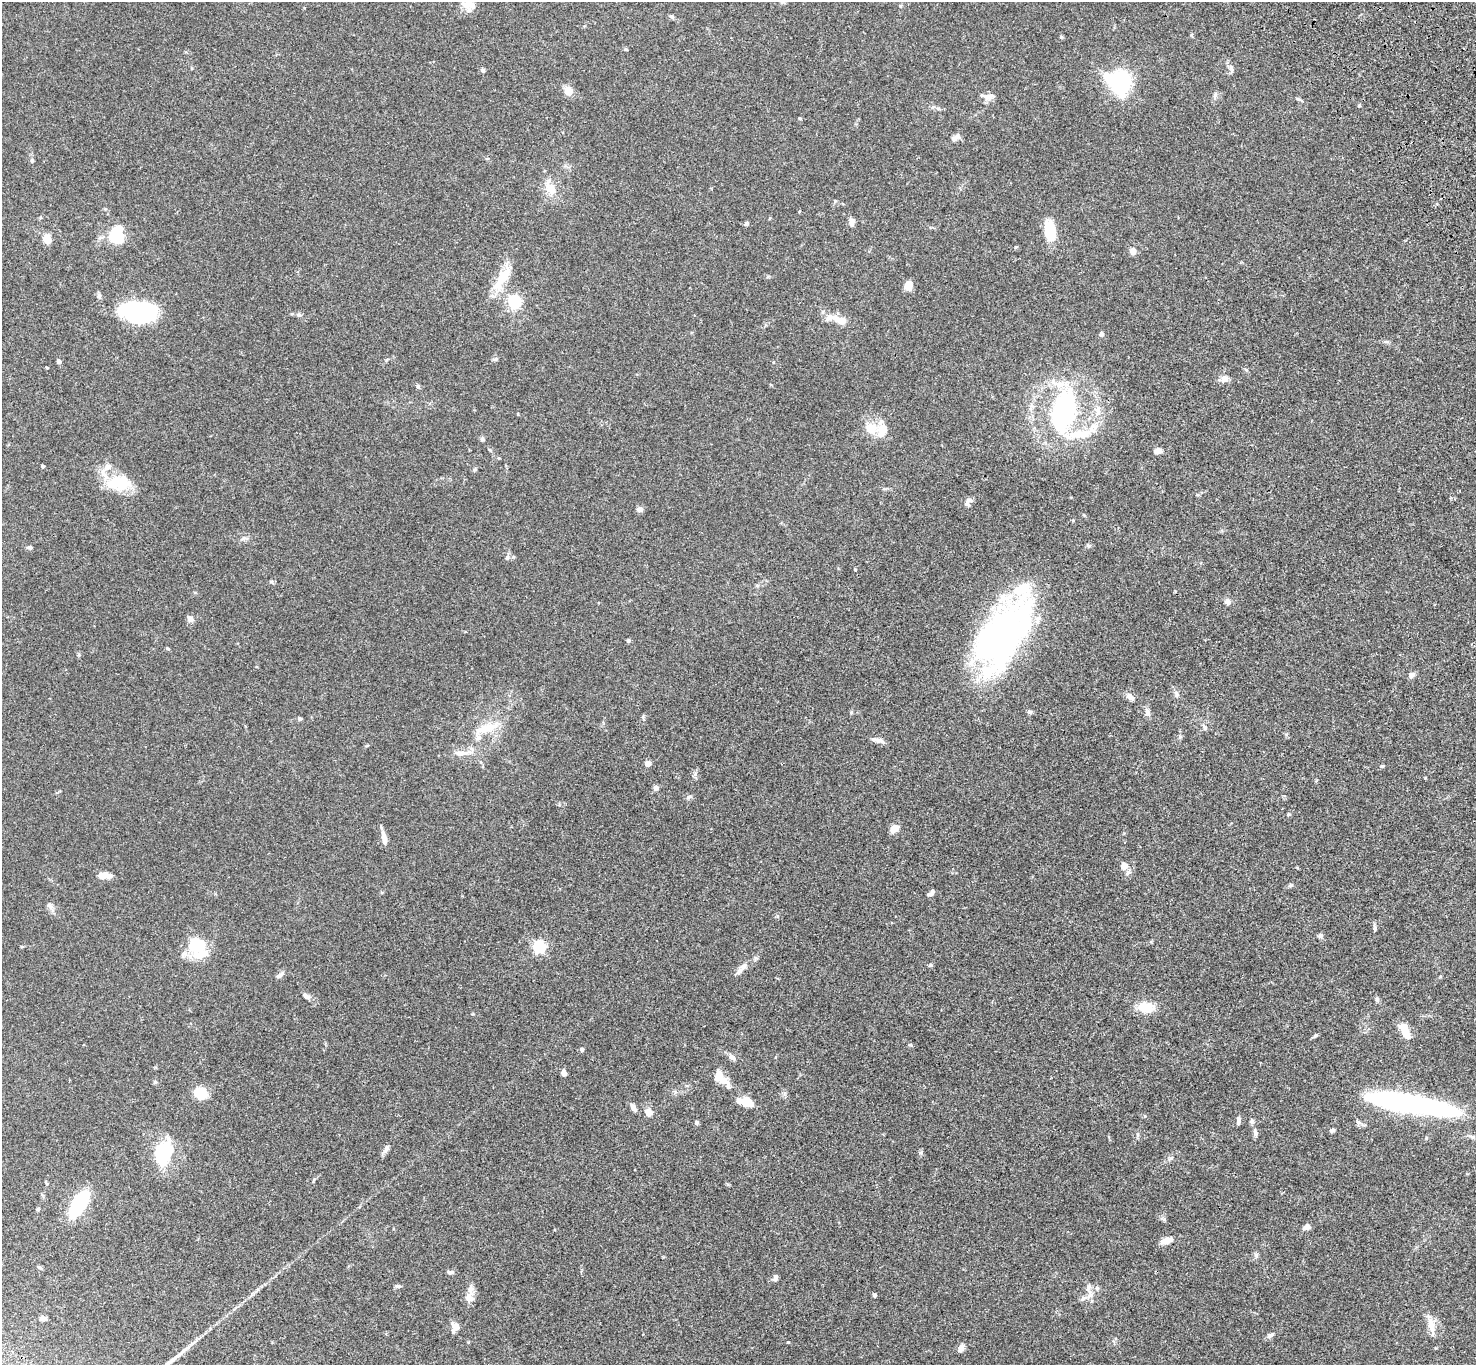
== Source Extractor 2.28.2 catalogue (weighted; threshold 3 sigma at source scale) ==
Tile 10 of 4 x 4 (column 2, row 3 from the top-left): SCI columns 1578-3051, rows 1744-3106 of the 6099 x 6072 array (HDU 1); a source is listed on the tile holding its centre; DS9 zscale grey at full resolution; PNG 1478 x 1367 px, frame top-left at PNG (2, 2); no overlay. Shown black and unused: <1% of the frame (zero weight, under 3 of 4 exposures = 6% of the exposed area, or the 3 px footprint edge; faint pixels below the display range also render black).
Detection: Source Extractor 2.28.2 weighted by HDU 2 'WHT'; one run over the whole footprint, this tile lists its part. Background 0.0586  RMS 0.0052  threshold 0.0236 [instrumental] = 3 sigma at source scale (4.5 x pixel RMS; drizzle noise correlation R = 1.50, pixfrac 1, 0.05/0.05 arcsec/px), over >= 5 px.
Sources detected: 150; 6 inside a brighter object's white glare — not listed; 12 inside a brighter listed object's ellipse — not listed separately; the other 132 listed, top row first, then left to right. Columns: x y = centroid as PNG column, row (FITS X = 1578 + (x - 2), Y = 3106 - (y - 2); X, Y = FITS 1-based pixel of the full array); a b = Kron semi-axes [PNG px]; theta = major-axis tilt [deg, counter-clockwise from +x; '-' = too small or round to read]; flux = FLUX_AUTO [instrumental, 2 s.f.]
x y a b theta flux
782 2 7 4 19 0.97
469 4 18 14 -36 6.1
900 6 5 4 - 0.54
671 16 7 5 -43 0.88
1061 37 5 4 - 0.61
626 49 5 4 - 0.55
1231 68 7 6 - 1.5
483 70 6 5 - 1
1121 81 18 16 77 55
568 91 9 7 -73 5.6
1215 96 9 4 77 1.2
986 97 14 9 -16 3.1
1300 100 11 2 -25 0.8
1359 106 5 3 - 0.55
938 108 7 4 -2 0.94
800 118 5 3 - 0.48
955 138 12 6 30 2.2
487 159 5 3 - 0.42
32 161 6 5 - 0.69
551 188 18 12 -59 7.3
835 201 5 4 - 0.67
746 223 6 5 - 0.8
852 223 11 6 -89 2.4
1050 230 22 11 -78 13
116 236 11 10 - 29
47 239 8 7 - 5.8
1133 251 7 6 - 3.3
503 276 29 13 50 12
908 286 9 7 -90 5.8
514 302 6 5 - 93
138 312 34 18 -6 65
299 315 6 6 - 0.96
840 320 16 8 -20 6.5
1101 334 5 4 - 1.4
1386 342 7 4 2 0.87
496 359 8 3 13 0.76
387 360 6 4 44 0.6
58 361 5 5 - 1.2
47 368 3 3 - 0.48
1246 370 6 3 -20 0.58
1224 379 11 8 20 2.8
418 386 6 4 -71 0.67
1097 411 18 10 -85 5.8
1063 412 50 25 79 75
882 430 19 13 88 8.9
482 439 6 5 - 1
490 450 8 3 -45 0.6
1158 451 8 6 13 2.7
43 466 4 3 - 1
474 469 6 5 - 0.77
119 483 30 19 1 17
969 500 11 7 12 2
640 509 8 6 -7 1.8
1088 546 6 5 - 0.88
29 547 7 5 -9 1.1
507 558 7 5 -70 1
855 570 4 3 - 0.38
271 582 7 5 -2 0.79
1227 601 8 6 -42 2.2
190 619 6 5 - 3.2
1002 638 76 45 63 160
628 641 5 5 - 0.85
167 648 6 3 -31 0.55
1411 675 9 6 41 1.6
1176 694 9 7 -82 1.6
1130 697 11 7 -38 2.5
1147 712 12 6 -72 2.1
300 719 5 4 - 0.97
1204 727 8 6 -56 1.3
487 728 33 12 20 12
878 740 18 5 -11 2.4
460 753 21 7 0 4.7
648 763 4 4 - 6.2
1382 766 6 4 -1 0.6
656 788 6 6 - 1.8
689 797 7 5 43 0.98
894 829 7 6 - 7.2
384 838 15 6 -77 4
1124 866 8 7 - 3.8
1128 873 9 5 62 1.4
105 875 18 7 -2 3.8
1290 885 7 5 20 0.82
931 893 9 4 39 1.6
49 906 10 6 -50 1.7
1375 928 9 4 -85 1.1
1321 935 7 5 1 1
196 946 27 17 -62 20
22 947 5 3 - 0.44
539 947 5 5 - 83
930 965 5 3 - 0.6
739 971 13 6 51 2.2
279 975 11 6 35 1.7
306 996 11 6 -32 1.8
1377 999 7 5 -46 0.87
1145 1007 16 10 -2 10
1405 1032 17 7 -68 8.9
1316 1035 6 5 - 0.7
582 1049 5 5 - 1
732 1057 10 6 -43 2.3
564 1073 6 5 - 2.4
721 1077 25 10 -47 8.5
155 1082 6 5 - 0.72
200 1093 10 8 -19 17
747 1103 15 10 -28 7.5
1405 1103 45 22 2 60
633 1107 11 6 -58 2
648 1112 9 8 - 3.5
1238 1120 10 5 85 1.5
697 1122 5 5 - 1.1
1332 1130 6 5 - 0.98
1255 1133 13 5 -84 1.8
386 1149 14 6 59 1.8
164 1153 14 9 69 48
1171 1158 8 3 19 0.84
46 1183 6 3 -53 0.53
79 1204 24 10 60 38
38 1209 5 4 - 0.62
1307 1227 7 6 - 2.4
1166 1241 13 6 16 5
1256 1255 7 4 -71 0.87
39 1267 8 3 -44 0.68
450 1272 8 5 -4 1.3
776 1277 8 5 77 1.4
397 1286 8 4 -6 0.95
875 1295 5 4 - 0.73
1090 1295 16 8 83 3.9
468 1296 17 9 46 3.2
43 1319 6 5 - 2.3
1431 1325 24 8 -78 5.4
455 1327 9 7 -86 5.6
1270 1335 10 6 29 1.5
961 1348 9 6 66 2.4
Isophote crosses this tile's border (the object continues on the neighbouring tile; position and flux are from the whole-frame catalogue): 2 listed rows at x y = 782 2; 469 4
Unlisted compact peaks at least as high as the median listed source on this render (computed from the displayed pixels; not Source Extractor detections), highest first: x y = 920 1153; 911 1045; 1289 814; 695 774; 1425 778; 1164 1219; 777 916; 643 716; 1180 737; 851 712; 1191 35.